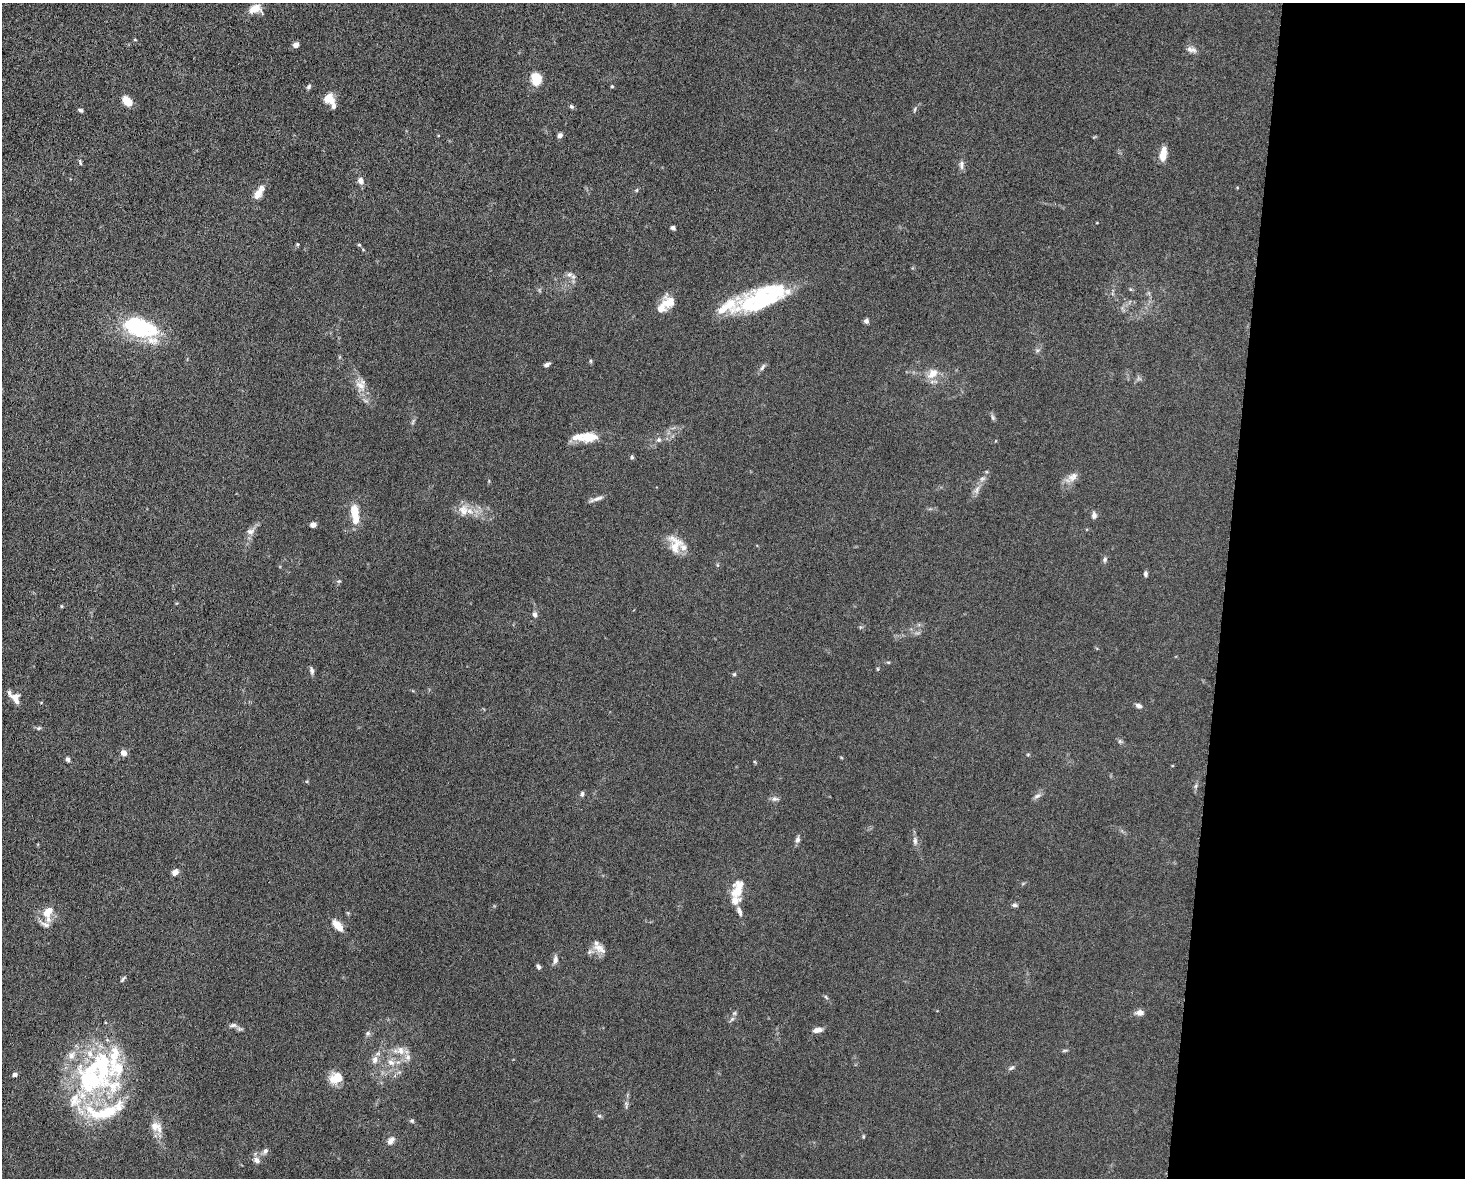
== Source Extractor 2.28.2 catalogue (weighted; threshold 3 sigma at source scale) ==
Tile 9 of 3 x 4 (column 3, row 3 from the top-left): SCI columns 3157-4619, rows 1184-2359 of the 4746 x 4719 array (HDU 1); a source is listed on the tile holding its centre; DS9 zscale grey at full resolution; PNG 1467 x 1180 px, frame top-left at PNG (2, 3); no overlay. Shown black and unused: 16% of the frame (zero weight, under 5 of 10 exposures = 2% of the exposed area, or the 3 px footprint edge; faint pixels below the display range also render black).
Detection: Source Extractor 2.28.2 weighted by HDU 2 'WHT'; one run over the whole footprint, this tile lists its part. Background 0.0231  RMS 0.0021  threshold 0.00861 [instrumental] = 3 sigma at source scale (4.09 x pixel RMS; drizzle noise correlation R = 1.36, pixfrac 0.8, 0.05/0.05 arcsec/px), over >= 5 px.
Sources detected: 126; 3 inside a brighter object's white glare — not listed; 25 inside a brighter listed object's ellipse — not listed separately; the other 98 listed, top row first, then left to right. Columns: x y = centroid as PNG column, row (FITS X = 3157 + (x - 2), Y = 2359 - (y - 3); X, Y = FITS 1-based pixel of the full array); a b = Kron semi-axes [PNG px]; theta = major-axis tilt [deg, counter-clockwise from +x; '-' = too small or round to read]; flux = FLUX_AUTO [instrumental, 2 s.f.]
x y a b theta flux
255 9 14 10 10 2.4
135 40 4 3 - 0.18
296 45 5 5 - 1.3
1191 50 15 6 -12 0.89
536 79 12 9 -81 4.1
612 86 4 4 - 0.23
309 87 7 5 47 0.39
330 100 16 9 -58 3.1
127 101 11 7 -49 2.6
571 106 6 5 - 0.37
915 109 7 3 71 0.26
80 110 6 4 -24 0.41
560 135 5 5 - 0.78
1163 154 14 6 81 2.9
80 162 9 4 -70 0.32
961 165 12 6 -90 0.76
361 180 9 7 -79 0.91
637 190 6 3 71 0.22
259 192 20 8 58 2
1097 223 3 2 - 0.12
673 228 4 4 - 0.62
297 244 4 4 - 0.22
359 245 5 3 - 0.21
569 274 8 6 40 0.68
763 298 58 22 14 12
667 303 17 11 -62 2.1
866 321 5 5 - 0.62
139 327 42 20 -16 18
590 361 6 4 -89 0.24
547 365 8 4 33 0.57
762 367 11 5 56 0.53
932 374 17 11 45 2.3
360 385 16 10 -30 1.9
993 417 8 5 -70 0.4
589 437 20 13 5 3.4
659 440 6 6 - 0.46
632 457 6 5 - 0.31
1072 477 16 10 34 1.6
977 490 12 5 73 0.95
598 498 16 6 15 0.89
463 510 16 13 -81 2.3
355 513 21 10 -83 3.5
1094 515 9 6 86 0.66
313 525 4 4 - 1.7
250 531 11 7 16 0.95
675 544 24 16 -78 3.5
1105 559 7 6 - 0.43
1145 574 7 5 -80 0.42
339 581 6 4 40 0.27
61 606 5 3 - 0.16
535 614 6 5 - 0.63
888 662 6 3 -18 0.21
878 669 5 3 - 0.19
312 670 9 5 -75 0.57
734 674 5 4 - 0.26
15 697 16 8 -33 1.8
1139 706 8 5 -24 0.65
39 728 6 5 - 0.32
1120 741 6 4 71 0.28
124 753 6 5 - 1.3
68 759 5 4 - 0.52
1196 786 7 4 71 0.35
582 794 6 4 88 0.45
1037 796 10 5 19 0.57
775 799 9 7 2 0.64
798 839 8 6 76 0.6
915 841 12 6 -86 0.76
175 872 7 6 - 1.1
737 890 26 13 74 3.9
1014 905 7 5 3 0.46
48 912 17 11 47 2.8
337 925 13 6 -50 2.9
600 948 20 10 -31 1.8
555 960 11 6 82 0.8
538 966 6 4 -59 0.48
123 979 9 3 50 0.3
826 997 7 3 -53 0.28
734 1013 6 5 - 0.36
1140 1013 10 7 3 1
233 1025 11 5 10 0.6
817 1030 11 6 12 1.2
368 1033 6 6 - 0.45
401 1050 13 10 -63 1.8
375 1060 11 7 78 1.1
391 1062 11 8 -33 1.3
101 1066 59 45 9 29
1011 1068 9 4 27 0.4
15 1075 5 4 - 0.53
336 1078 16 12 29 3.2
626 1105 12 3 86 0.5
103 1113 24 15 16 5.9
599 1116 6 4 -1 0.28
412 1121 6 5 - 0.32
156 1127 17 13 -30 2.1
863 1136 5 3 - 0.2
391 1140 11 7 55 1.1
265 1151 9 6 57 0.6
257 1160 7 6 - 1